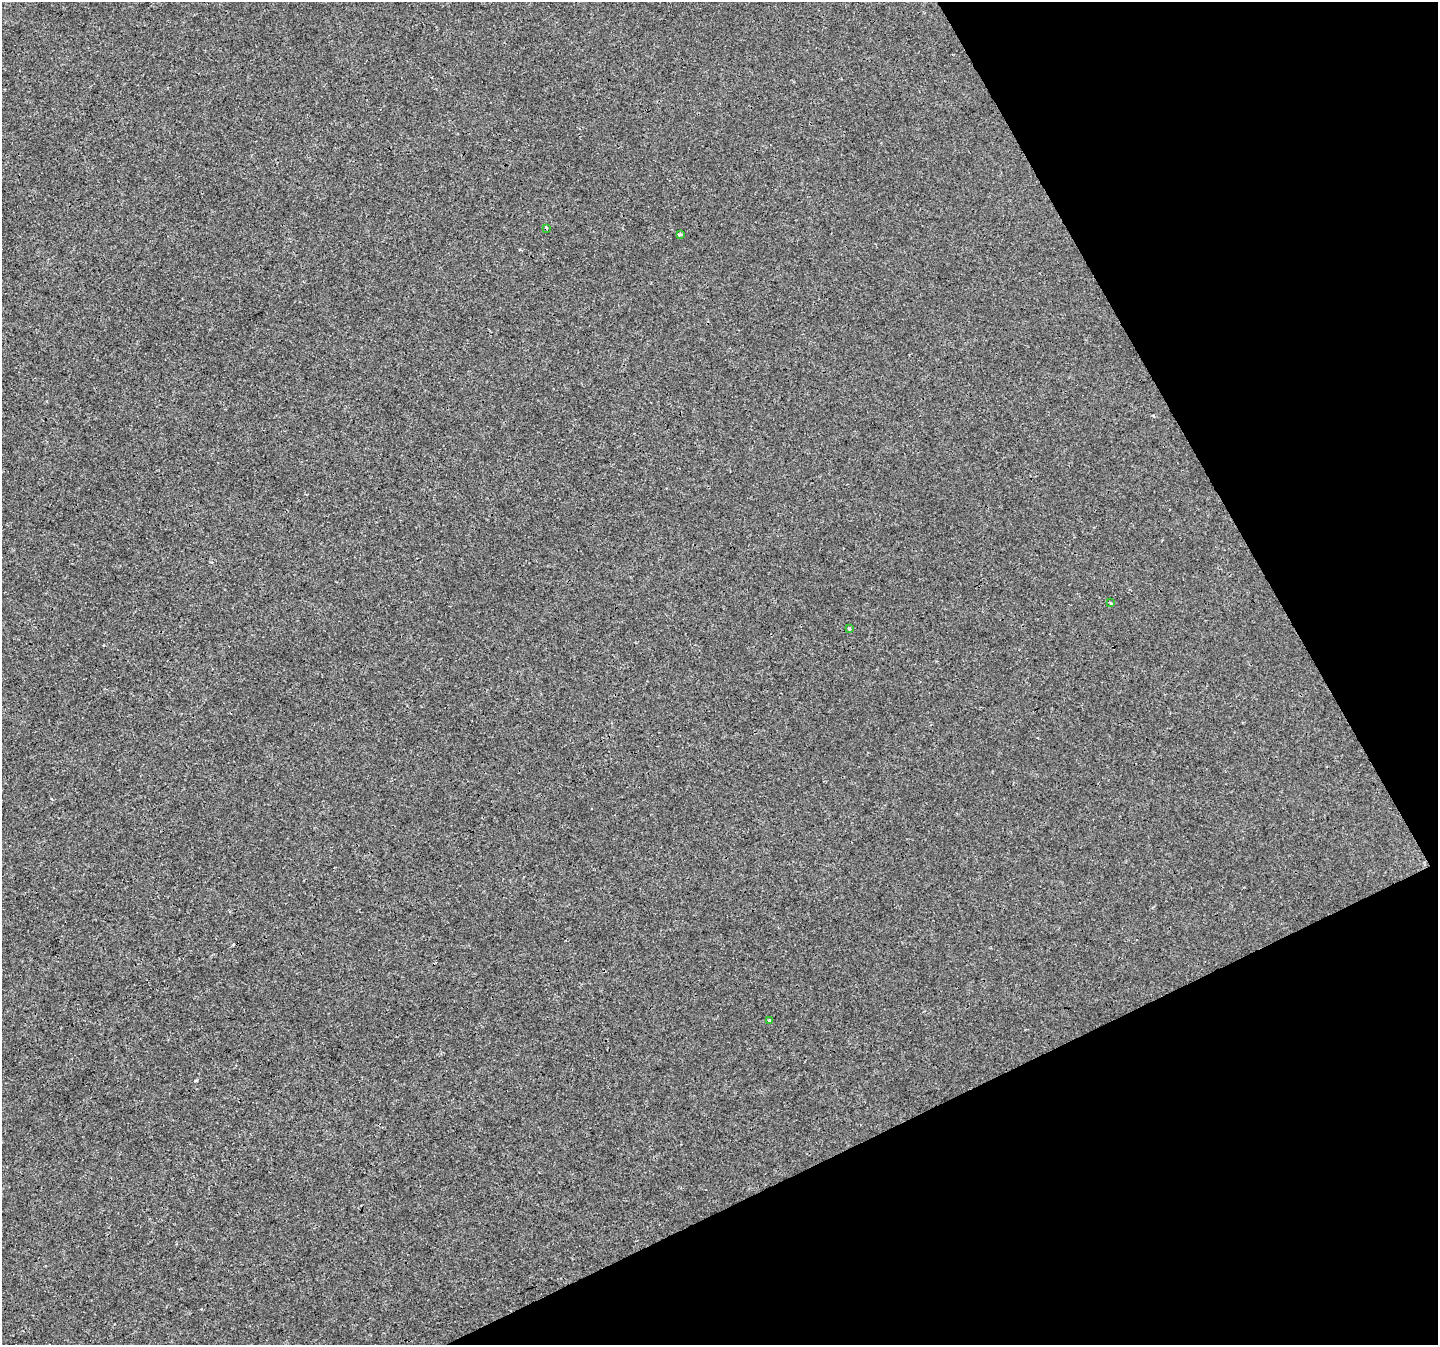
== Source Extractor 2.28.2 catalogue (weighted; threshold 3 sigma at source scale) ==
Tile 12 of 4 x 4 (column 4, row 3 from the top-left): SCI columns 4311-5746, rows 1443-2785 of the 5750 x 5629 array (HDU 1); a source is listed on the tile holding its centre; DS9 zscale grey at full resolution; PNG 1440 x 1347 px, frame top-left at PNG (2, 2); each listed source drawn as its Kron ellipse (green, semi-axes under 4 px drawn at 4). Shown black and unused: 24% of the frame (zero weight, under 3 of 4 exposures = <1% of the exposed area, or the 3 px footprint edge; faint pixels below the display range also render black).
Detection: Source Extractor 2.28.2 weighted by HDU 2 'WHT'; one run over the whole footprint, this tile lists its part. Background 0.00784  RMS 0.0018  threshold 0.00832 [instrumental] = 3 sigma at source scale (4.5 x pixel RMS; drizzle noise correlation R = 1.50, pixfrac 1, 0.0396/0.0396 arcsec/px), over >= 5 px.
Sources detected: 6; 1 cosmic-ray / hot-pixel residue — neither listed nor drawn; the other 5 listed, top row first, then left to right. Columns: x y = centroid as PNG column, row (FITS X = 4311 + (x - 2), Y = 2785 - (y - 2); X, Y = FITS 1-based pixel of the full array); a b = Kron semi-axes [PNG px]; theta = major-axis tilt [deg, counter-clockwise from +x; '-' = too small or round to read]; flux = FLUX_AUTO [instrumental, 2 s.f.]
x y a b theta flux
546 228 3 2 - 0.51
680 234 3 3 - 0.28
1111 603 3 3 - 0.42
849 628 3 3 - 0.7
770 1021 3 3 - 0.32